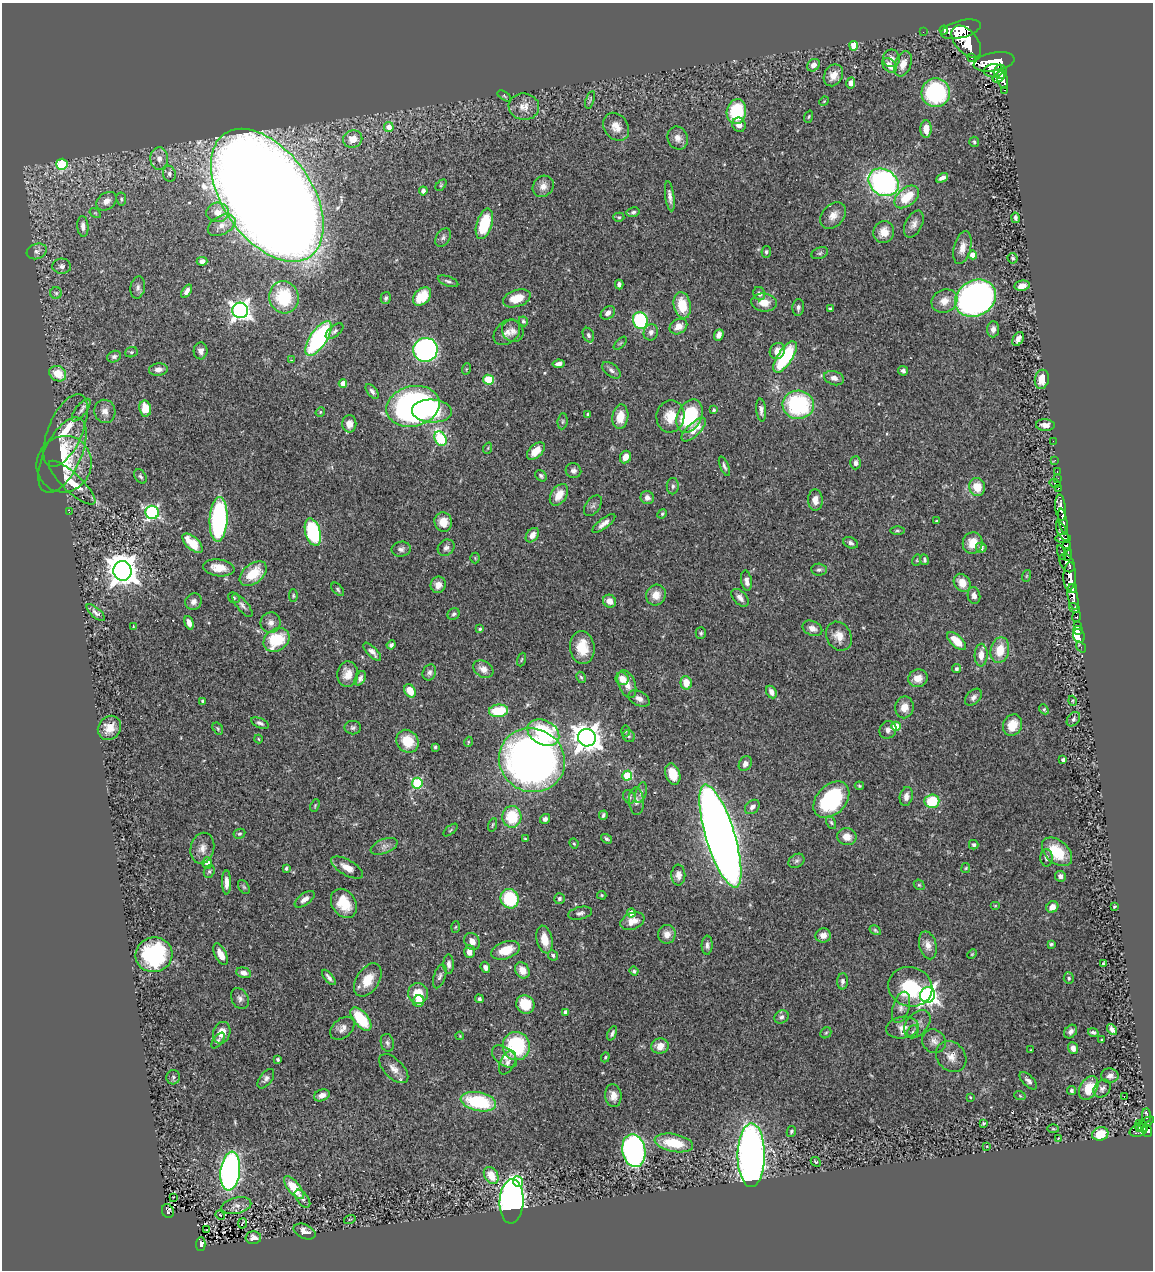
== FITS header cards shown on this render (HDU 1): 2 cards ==
NAXIS1  =                 1151
NAXIS2  =                 1268

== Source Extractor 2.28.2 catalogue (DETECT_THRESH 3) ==
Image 1151 x 1268 px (HDU 1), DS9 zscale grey, 1 PNG px = 1 image px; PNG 1155 x 1272 px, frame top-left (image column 1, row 1268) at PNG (2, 3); each listed source drawn as its Kron ellipse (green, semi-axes under 4 px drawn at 4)
Background 0.63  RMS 0.029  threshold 0.0866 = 3 sigma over >= 5 px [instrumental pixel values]
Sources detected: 423; all 423 listed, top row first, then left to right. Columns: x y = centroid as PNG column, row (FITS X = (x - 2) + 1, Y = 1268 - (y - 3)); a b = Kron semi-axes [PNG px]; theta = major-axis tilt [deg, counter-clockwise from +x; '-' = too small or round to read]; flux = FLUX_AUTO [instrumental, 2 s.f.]
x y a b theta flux
961 29 20 8 15 3200
944 30 4 3 - 18
923 32 2 2 - 6.2
966 42 19 11 -50 3700
854 46 5 4 - 40
971 57 3 3 - 93
891 58 9 8 - 9
994 62 20 9 10 2700
903 64 13 8 69 20
813 65 7 5 39 10
889 65 8 6 -48 19
994 71 10 6 4 1100
1000 72 7 6 - 1000
833 75 11 9 59 19
999 77 7 5 36 670
1003 79 10 5 -76 950
851 83 5 4 - 23
1005 90 3 3 - 55
936 93 14 14 - 220
504 96 7 3 -34 2.2
590 100 9 2 72 2.2
824 101 5 4 - 1.7
524 107 15 13 -8 21
736 112 12 9 80 110
809 117 6 4 70 2.6
739 125 7 6 - 14
389 127 5 5 - 19
616 127 15 12 -55 21
926 129 8 5 -89 20
678 138 12 10 -67 14
353 139 9 8 - 26
974 142 5 5 - 3.1
159 159 11 9 -86 14
62 164 6 5 - 110
169 174 8 6 -78 5.8
942 178 6 4 27 8
883 182 16 13 -33 440
441 185 6 4 46 2.8
543 186 11 10 - 14
423 191 4 4 - 6
267 195 75 44 -55 11000
670 196 15 4 -82 11
907 197 14 9 39 53
121 199 6 5 - 3.1
106 201 11 8 37 15
218 212 11 10 - 22
633 212 6 4 12 4.6
95 213 6 4 -33 2.4
833 216 15 10 49 19
619 217 5 4 - 2.7
1015 218 5 3 - 4.3
484 224 16 7 73 82
914 224 14 8 63 12
222 225 15 9 28 19
83 226 10 5 -86 9.7
884 232 11 10 - 24
443 237 10 6 57 6
962 248 17 8 76 18
37 251 10 7 19 8.3
766 252 6 5 - 3.8
820 253 9 5 20 4.9
973 255 4 4 - 25
1013 258 5 5 - 3
202 261 5 4 - 7.5
62 266 9 7 -3 7.6
448 281 11 5 -20 5.1
619 284 5 4 - 6.5
1022 286 8 5 10 14
138 287 11 7 80 7.2
187 291 7 4 57 8.8
56 293 6 6 - 3.7
759 294 7 5 -68 6.6
422 296 10 7 45 48
284 297 16 14 -75 100
386 298 6 5 - 4
517 298 14 8 18 34
976 298 21 17 32 930
944 301 13 11 29 24
764 303 13 9 -6 25
682 305 13 8 -79 52
798 307 8 6 86 6
830 309 4 3 - 4.8
240 310 8 7 - 970
608 313 8 6 39 9.3
640 320 8 7 - 180
523 321 5 4 - 3.2
678 326 9 7 33 19
993 329 8 6 85 10
335 331 10 5 39 5.3
513 331 11 10 - 11
507 332 15 10 42 15
651 332 8 7 - 9.2
588 335 8 5 -65 5.3
719 335 6 4 66 9.5
318 338 20 8 56 280
1018 339 8 5 60 11
620 343 8 3 45 2.3
425 350 12 12 - 540
201 351 8 7 - 8.9
777 351 8 7 - 17
131 352 6 5 - 3.5
114 357 7 5 22 5.5
785 357 18 7 57 160
291 360 3 3 - 1.4
559 364 6 4 9 9.2
466 369 6 3 71 2.1
158 370 9 6 6 11
611 370 11 6 -39 7.1
903 371 5 4 - 5.1
58 374 9 7 -33 38
834 378 10 7 -18 10
1042 379 9 7 77 31
489 380 6 5 - 72
343 383 4 4 - 16
372 391 9 4 -52 5.9
798 405 15 14 - 210
413 406 27 20 13 660
145 408 8 6 -80 34
81 410 13 5 52 8.6
714 410 4 4 - 3.2
761 410 11 5 -83 8.3
105 411 11 10 - 13
432 411 20 11 -3 67
320 412 5 4 - 2.4
588 414 4 3 - 2.7
670 416 16 14 80 36
690 416 17 12 63 150
620 417 12 8 81 32
563 421 8 5 83 3.9
349 424 9 7 90 13
1045 425 9 5 -3 12
65 430 39 17 66 59
694 430 15 6 44 31
440 439 8 5 -63 180
1053 441 2 2 - 10
488 448 6 3 71 2
536 451 11 6 43 25
62 455 41 18 65 64
625 457 6 5 - 18
1055 460 3 2 - 6.2
856 463 6 5 - 7.6
64 464 28 27 - 66
724 466 10 3 -68 4.7
573 471 8 7 - 7.4
1057 472 3 2 - 12
140 476 8 5 -55 4.4
541 476 6 5 - 3.9
1058 478 2 2 - 5.9
72 483 30 9 -43 43
1055 483 5 3 - 62
673 486 8 6 88 5.3
977 487 9 8 - 34
1058 488 3 3 - 14
559 495 12 7 58 27
647 498 7 6 - 8.9
815 500 10 7 -89 15
593 506 12 7 54 6.3
1061 508 13 5 -84 880
69 512 2 2 - 32
152 512 6 6 - 380
662 514 5 4 - 2.4
219 519 22 9 87 350
937 521 3 3 - 2.7
1063 521 12 4 -80 660
443 522 9 9 - 25
604 523 14 5 37 11
897 531 7 3 0 2.7
313 532 14 7 -73 180
1062 532 11 4 -62 310
532 535 8 5 52 17
1063 538 7 4 1 340
192 543 12 6 -43 52
851 543 8 5 -23 5
973 543 11 10 - 31
1066 546 5 4 - 370
981 547 5 5 - 8.2
446 548 9 7 43 8
401 549 9 7 9 7
1061 553 8 3 -74 160
1068 554 7 3 84 150
475 558 5 5 - 2.4
917 560 6 3 72 1.8
924 560 5 4 - 3.8
1067 563 10 6 -62 640
219 568 16 8 -8 28
819 570 8 6 -6 5.2
122 571 10 9 - 3200
253 574 15 9 39 55
1026 576 6 4 71 1.9
1070 576 14 6 88 1300
746 581 10 5 -79 12
962 583 10 7 -53 24
438 585 8 7 - 16
1072 588 5 3 - 310
338 589 8 4 -48 3.5
293 595 6 4 -90 2.7
656 595 10 9 - 22
974 595 8 6 -78 9.7
1073 597 13 5 -80 740
234 598 6 5 - 3
740 598 10 6 -46 10
609 601 7 6 - 16
193 602 8 8 - 9.6
242 605 14 5 -50 7.3
1074 608 6 4 -36 170
96 613 11 5 -41 7.2
454 614 6 5 - 4.3
1077 617 5 3 - 68
189 623 7 4 -74 10
271 623 10 10 - 11
1078 625 3 3 - 32
133 626 4 2 - 1.4
812 628 10 7 -24 13
480 629 4 4 - 3.1
1078 630 5 4 - 70
701 633 6 5 - 3.3
839 636 15 12 -60 24
1079 636 7 5 -68 87
276 640 14 11 36 93
957 641 12 5 -43 38
391 645 4 4 - 6.3
1081 647 6 2 -53 3.7
582 648 17 12 -84 46
1000 650 13 9 78 39
372 652 11 5 -46 8.8
981 655 11 6 88 19
522 659 7 3 71 2.3
483 669 11 8 -30 15
956 669 4 4 - 4.2
429 672 8 6 68 6.2
348 674 13 10 84 23
581 677 6 4 -61 2.9
360 678 8 5 62 6.7
918 678 10 8 21 21
622 679 6 6 - 20
686 683 7 5 -76 28
627 684 14 8 -69 18
410 691 7 5 -59 31
771 692 6 5 - 12
973 697 10 6 45 8
639 699 11 7 -27 10
203 701 4 4 - 5.9
1073 701 5 3 - 1.7
904 707 11 9 80 22
1044 709 5 4 - 2.8
499 711 9 6 6 77
1073 719 8 5 51 5.1
260 723 9 4 -23 5.5
1012 725 11 9 62 28
896 726 4 4 - 53
109 728 13 11 50 26
353 728 8 7 - 4.9
218 729 6 4 -57 3.2
888 730 9 8 - 8.9
625 731 6 4 -90 2.2
543 733 17 12 -28 160
629 736 6 5 - 3.5
587 738 9 8 - 2300
258 739 4 3 - 1.7
407 741 12 10 -50 49
468 742 5 3 - 1.7
435 747 3 3 - 2.8
532 760 33 31 -31 1300
1063 760 3 3 - 6
745 764 8 6 58 9.3
673 774 11 7 -70 32
627 775 5 5 - 97
417 783 5 5 - 180
859 786 5 3 - 2.3
641 793 11 5 72 5.4
906 796 9 6 79 11
629 797 7 6 - 4.4
831 800 21 14 46 170
636 801 14 7 -86 9.5
932 801 7 7 - 70
315 805 6 3 64 2.1
752 807 8 6 43 8.7
603 815 4 3 - 3.4
512 817 11 9 87 72
545 819 5 4 - 6.8
831 823 7 4 -63 3.5
493 825 7 3 71 2.5
450 830 8 2 40 2
239 834 6 5 - 3.3
720 836 54 14 -73 4500
847 837 9 8 - 19
525 839 4 3 - 2.4
607 839 6 3 -34 3.6
574 844 5 3 - 2.4
974 845 5 4 - 5.5
384 846 14 7 22 10
202 848 16 11 78 17
1057 852 17 11 -41 72
1046 858 9 6 -88 7.4
796 861 8 6 31 6
207 863 5 5 - 13
347 867 18 7 -30 19
286 868 4 3 - 3
966 868 5 4 - 2.1
209 871 6 5 - 3.8
678 875 10 7 88 11
1060 876 5 5 - 8.2
226 882 12 4 -90 12
919 885 6 5 - 2.5
244 887 7 5 -59 3.4
602 895 5 4 - 2.2
305 899 12 5 37 10
510 899 10 9 - 110
559 899 5 5 - 5.4
344 903 15 12 -57 45
995 906 5 3 - 1.6
1114 906 3 3 - 2.3
1052 907 6 5 - 17
580 913 12 6 13 6.7
631 913 4 4 - 24
632 921 12 8 21 19
455 927 5 3 - 2
875 930 6 4 -31 2.7
667 934 9 8 - 15
823 935 8 7 - 14
544 940 14 8 -77 32
472 941 9 7 -59 14
1051 944 3 3 - 3.1
707 945 9 5 88 6.6
928 945 14 8 -75 16
506 950 15 8 20 43
469 952 6 5 - 17
220 954 11 5 -64 21
972 954 5 3 - 1.7
154 955 18 17 - 200
553 955 5 4 - 4.6
1103 963 3 2 - 2.1
449 964 9 5 -89 7.7
485 967 6 4 -70 8
522 970 8 6 -58 21
634 971 4 4 - 3.7
244 973 7 5 -15 10
440 976 12 6 72 6.5
329 977 9 4 -50 6.2
1069 978 6 5 - 3.4
368 980 18 11 57 39
842 981 8 5 87 5.9
910 987 22 19 -18 110
418 993 10 10 - 41
928 995 8 7 - 940
240 998 11 8 -63 8.5
479 999 4 4 - 4.3
419 1001 6 5 - 22
525 1005 9 8 - 51
901 1007 16 8 73 13
566 1012 4 4 - 12
781 1017 7 6 - 5.3
361 1019 14 7 -51 78
917 1024 16 10 47 17
342 1028 14 9 41 13
902 1028 16 10 9 19
1112 1029 6 4 -52 6.9
1071 1031 7 5 50 6.7
913 1032 7 5 68 4.8
1093 1032 5 3 - 4.6
222 1033 11 8 72 23
612 1033 7 3 66 4.3
826 1033 6 5 - 2.7
460 1036 4 3 - 1.7
218 1040 9 4 54 3.6
1102 1040 3 3 - 1.9
934 1041 12 11 - 14
387 1043 9 6 -75 5.5
516 1046 14 13 - 160
660 1046 9 7 11 20
1073 1048 6 4 -69 11
1031 1050 3 2 - 1.3
504 1056 14 8 -38 18
605 1057 5 4 - 2.7
951 1057 17 14 -48 21
278 1059 3 3 - 4.6
507 1062 13 7 64 9.4
394 1069 18 9 -45 17
1110 1076 9 7 -2 8.1
173 1077 7 7 - 4.2
266 1079 11 6 53 7.1
1028 1081 11 5 -45 7.1
1089 1088 13 8 61 39
1102 1089 10 7 48 7
1071 1091 4 4 - 4
322 1095 8 5 20 11
613 1096 11 8 -83 18
1020 1096 6 3 -19 2.2
1124 1096 3 2 - 29
970 1097 4 3 - 1.9
478 1102 18 9 -12 140
1146 1116 7 4 -85 160
1146 1122 8 4 26 170
983 1123 3 3 - 2.3
1139 1126 6 3 -76 130
1143 1128 4 3 - 130
1053 1129 6 4 -2 2.2
1139 1130 9 6 19 280
791 1131 5 4 - 3.5
1147 1131 6 5 - 280
1100 1134 8 6 17 46
1058 1138 3 2 - 1.2
674 1143 19 9 -11 65
987 1146 3 2 - 1.4
634 1151 16 11 -80 650
751 1155 32 13 90 1400
816 1162 5 3 - 2.5
230 1171 19 9 83 650
491 1175 9 6 -56 33
518 1181 5 5 - 25
294 1188 14 6 -51 50
173 1197 3 2 - 4.5
302 1199 10 5 -53 6.3
512 1201 22 12 88 1100
236 1206 15 8 13 11
168 1211 7 5 -68 120
220 1215 5 4 - 1
350 1219 6 3 18 1.9
243 1223 5 2 - 1.4
207 1230 3 2 - 3.5
305 1231 11 7 -24 15
253 1238 8 6 2 11
201 1244 7 4 89 87